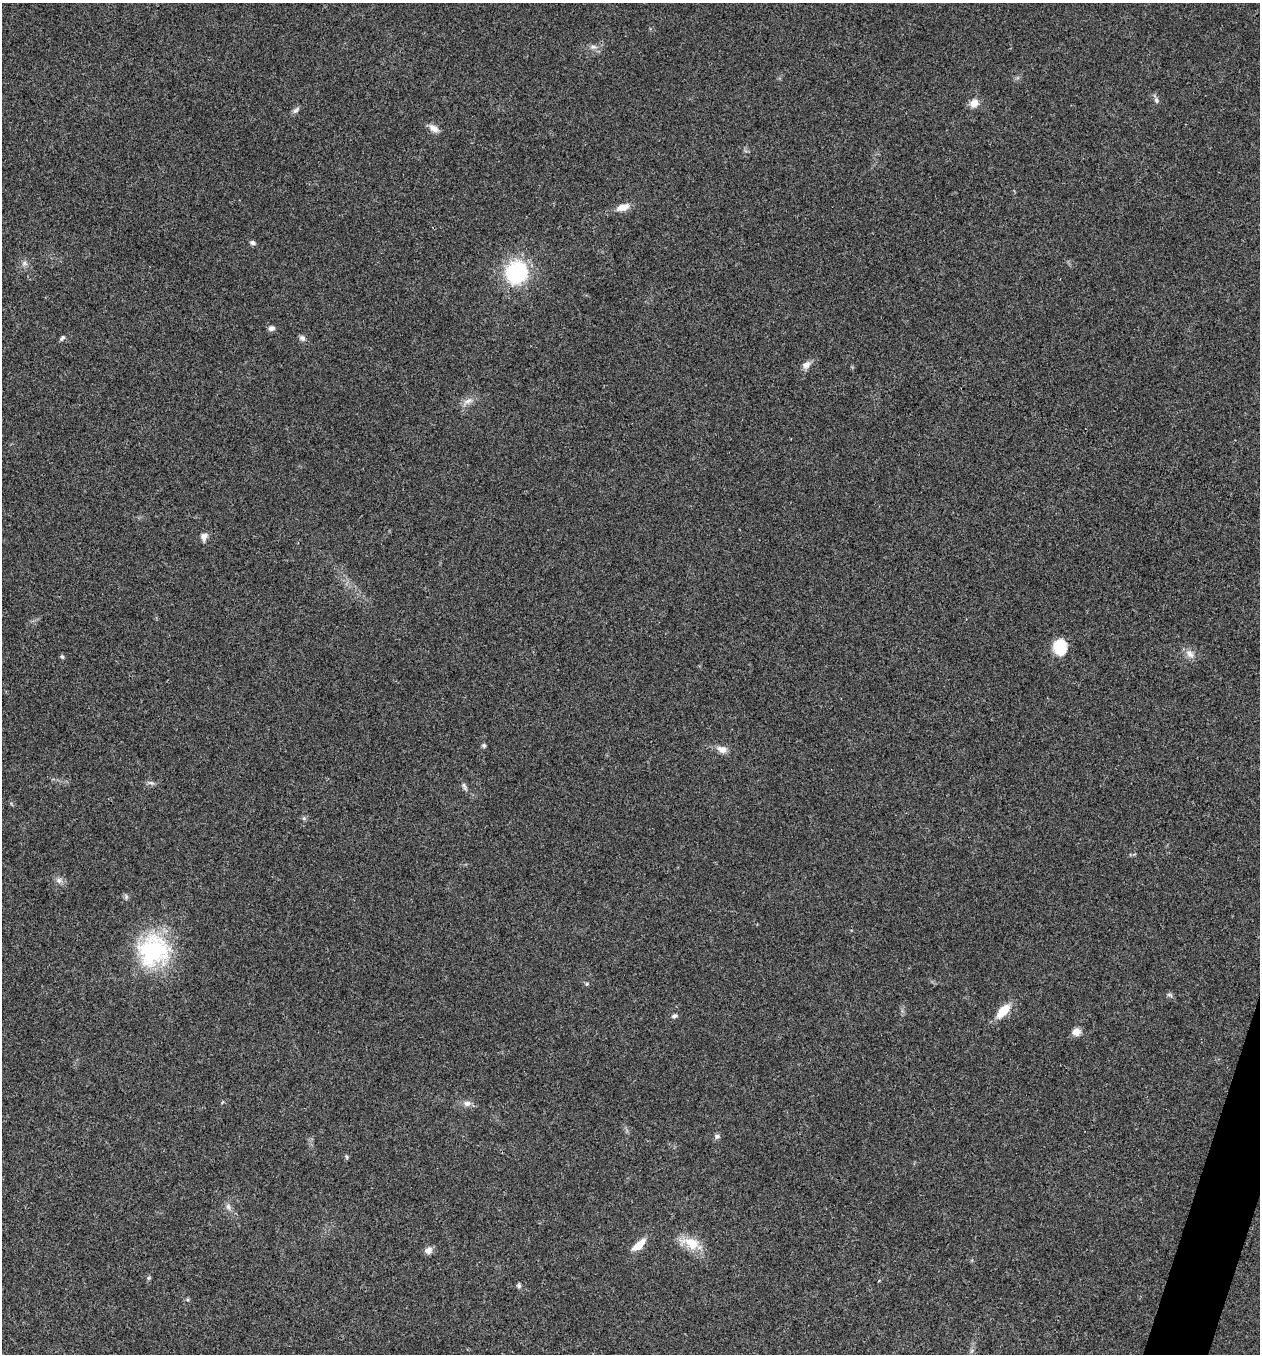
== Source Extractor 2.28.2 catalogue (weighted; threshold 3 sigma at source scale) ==
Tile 6 of 4 x 4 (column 2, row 2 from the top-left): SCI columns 1525-2782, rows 2709-4060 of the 5432 x 5418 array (HDU 1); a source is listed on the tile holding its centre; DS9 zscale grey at full resolution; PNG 1262 x 1356 px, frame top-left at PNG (2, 3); no overlay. Shown black and unused: <1% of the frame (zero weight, under 3 of 4 exposures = <1% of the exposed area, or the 3 px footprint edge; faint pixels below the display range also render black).
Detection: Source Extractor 2.28.2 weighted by HDU 2 'WHT'; one run over the whole footprint, this tile lists its part. Background 0.0224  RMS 0.0041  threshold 0.0183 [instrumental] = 3 sigma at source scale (4.5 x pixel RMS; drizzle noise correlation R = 1.50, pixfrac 1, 0.05/0.05 arcsec/px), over >= 5 px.
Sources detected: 37; all 37 listed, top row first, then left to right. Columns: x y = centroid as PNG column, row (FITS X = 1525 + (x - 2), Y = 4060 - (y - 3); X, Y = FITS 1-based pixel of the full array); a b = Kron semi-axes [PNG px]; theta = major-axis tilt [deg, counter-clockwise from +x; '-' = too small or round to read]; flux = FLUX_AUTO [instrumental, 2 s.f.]
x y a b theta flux
593 47 9 6 0 1.4
1156 100 8 6 -78 1.1
974 103 11 9 40 3
296 110 11 5 43 1.2
434 128 14 8 -36 2.5
623 207 19 9 20 3.9
252 243 7 5 -23 1.1
25 263 7 7 - 1.3
516 272 16 15 - 44
271 328 8 7 - 1.5
62 338 9 4 45 0.8
302 338 9 7 -41 1.3
806 365 12 8 42 2.2
468 401 14 7 26 2.4
204 537 10 8 60 2
1060 647 14 12 -88 13
1190 654 14 7 -42 2.5
62 656 6 4 -67 0.65
484 746 6 6 - 0.7
722 749 13 8 -16 3
151 783 7 4 -18 0.86
464 786 11 4 -72 1.1
59 880 8 7 - 1.5
153 950 41 40 - 40
587 984 5 4 - 0.53
1003 1011 16 8 47 8
674 1016 6 5 - 1
1076 1032 9 9 - 2.8
467 1103 10 8 0 2
717 1136 8 7 - 1
347 1157 6 4 -71 0.49
228 1206 8 6 -59 1.4
691 1243 24 14 -21 8.2
639 1245 17 7 42 5.6
428 1250 11 9 23 2
149 1278 6 4 20 0.59
519 1286 6 5 - 0.94